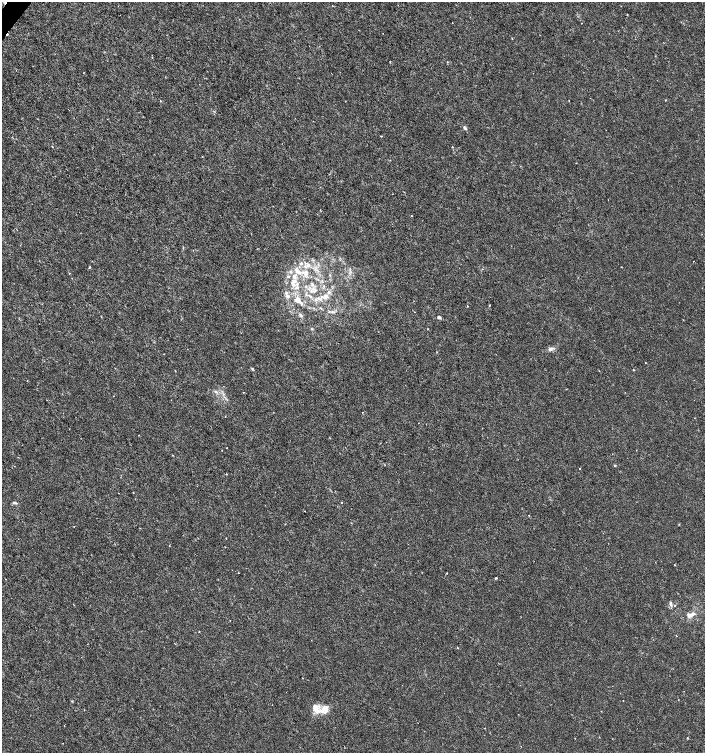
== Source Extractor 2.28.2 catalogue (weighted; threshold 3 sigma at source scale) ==
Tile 11 of 4 x 4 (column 3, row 3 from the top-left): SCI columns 2982-4386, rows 1507-3007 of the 6029 x 6009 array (HDU 1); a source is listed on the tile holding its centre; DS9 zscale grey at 2 x 2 block average (1 PNG px = mean of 2 x 2 image px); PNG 707 x 755 px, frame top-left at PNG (2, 2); no overlay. Shown black and unused: <1% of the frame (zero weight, under 3 of 6 exposures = <1% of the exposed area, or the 3 px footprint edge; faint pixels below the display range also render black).
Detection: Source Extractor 2.28.2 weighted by HDU 2 'WHT'; one run over the whole footprint, this tile lists its part. Background 3.95e-05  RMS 0.001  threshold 0.00426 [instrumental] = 3 sigma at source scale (4.09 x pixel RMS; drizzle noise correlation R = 1.36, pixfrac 0.8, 0.0396/0.0396 arcsec/px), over >= 5 px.
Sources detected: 77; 3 cosmic-ray / hot-pixel residue — not listed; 12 inside a brighter listed object's ellipse — not listed separately; the other 62 listed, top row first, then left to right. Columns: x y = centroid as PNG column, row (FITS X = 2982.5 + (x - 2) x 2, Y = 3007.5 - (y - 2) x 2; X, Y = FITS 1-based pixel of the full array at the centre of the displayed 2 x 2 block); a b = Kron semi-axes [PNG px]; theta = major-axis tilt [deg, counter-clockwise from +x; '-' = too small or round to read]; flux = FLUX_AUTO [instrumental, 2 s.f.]
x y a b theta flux
581 23 2 2 - 0.087
383 33 2 2 - 0.083
512 38 2 2 - 0.11
655 56 2 2 - 0.1
666 100 2 2 - 0.11
465 128 6 3 -50 0.43
381 136 2 2 - 0.15
52 147 2 2 - 0.16
452 147 2 2 - 0.2
390 160 2 2 - 0.093
576 163 2 2 - 0.074
411 216 2 2 - 0.21
693 261 2 2 - 0.081
301 263 5 4 - 0.44
308 265 7 5 -48 1
90 267 3 2 - 0.2
621 267 2 2 - 0.089
299 273 7 5 -37 1.2
294 276 6 6 - 1.2
292 283 9 6 -58 1.4
312 284 6 4 36 0.68
313 291 7 3 3 0.52
287 296 8 5 -33 0.77
326 296 6 4 50 0.78
310 297 4 3 - 0.32
319 298 6 3 -32 0.57
298 300 10 5 87 1.3
489 305 2 2 - 0.2
467 306 2 2 - 0.099
332 312 3 2 - 0.25
414 312 2 2 - 0.06
300 315 5 3 - 0.52
101 317 3 2 - 0.11
439 317 4 3 - 0.57
311 329 3 3 - 0.2
428 329 2 2 - 0.099
550 349 6 5 - 0.75
645 363 2 2 - 0.099
252 369 4 3 - 0.28
634 370 3 2 - 0.13
215 392 4 4 - 0.42
243 392 2 2 - 0.13
138 435 2 2 - 0.088
227 448 2 2 - 0.083
222 450 2 2 - 0.097
615 465 3 2 - 0.26
580 469 2 2 - 0.13
342 502 2 2 - 0.15
14 503 7 3 -11 0.34
305 511 2 2 - 0.077
675 565 2 2 - 0.12
446 573 2 2 - 0.17
496 578 3 2 - 0.26
671 604 9 3 -79 0.42
675 605 3 3 - 0.23
690 615 10 5 22 1.5
199 631 2 2 - 0.11
676 636 3 2 - 0.088
458 648 2 2 - 0.18
325 709 16 11 20 2.7
575 738 2 2 - 0.098
687 738 3 2 - 0.15
Diffuse or blended objects may show on this block-average render without a row.